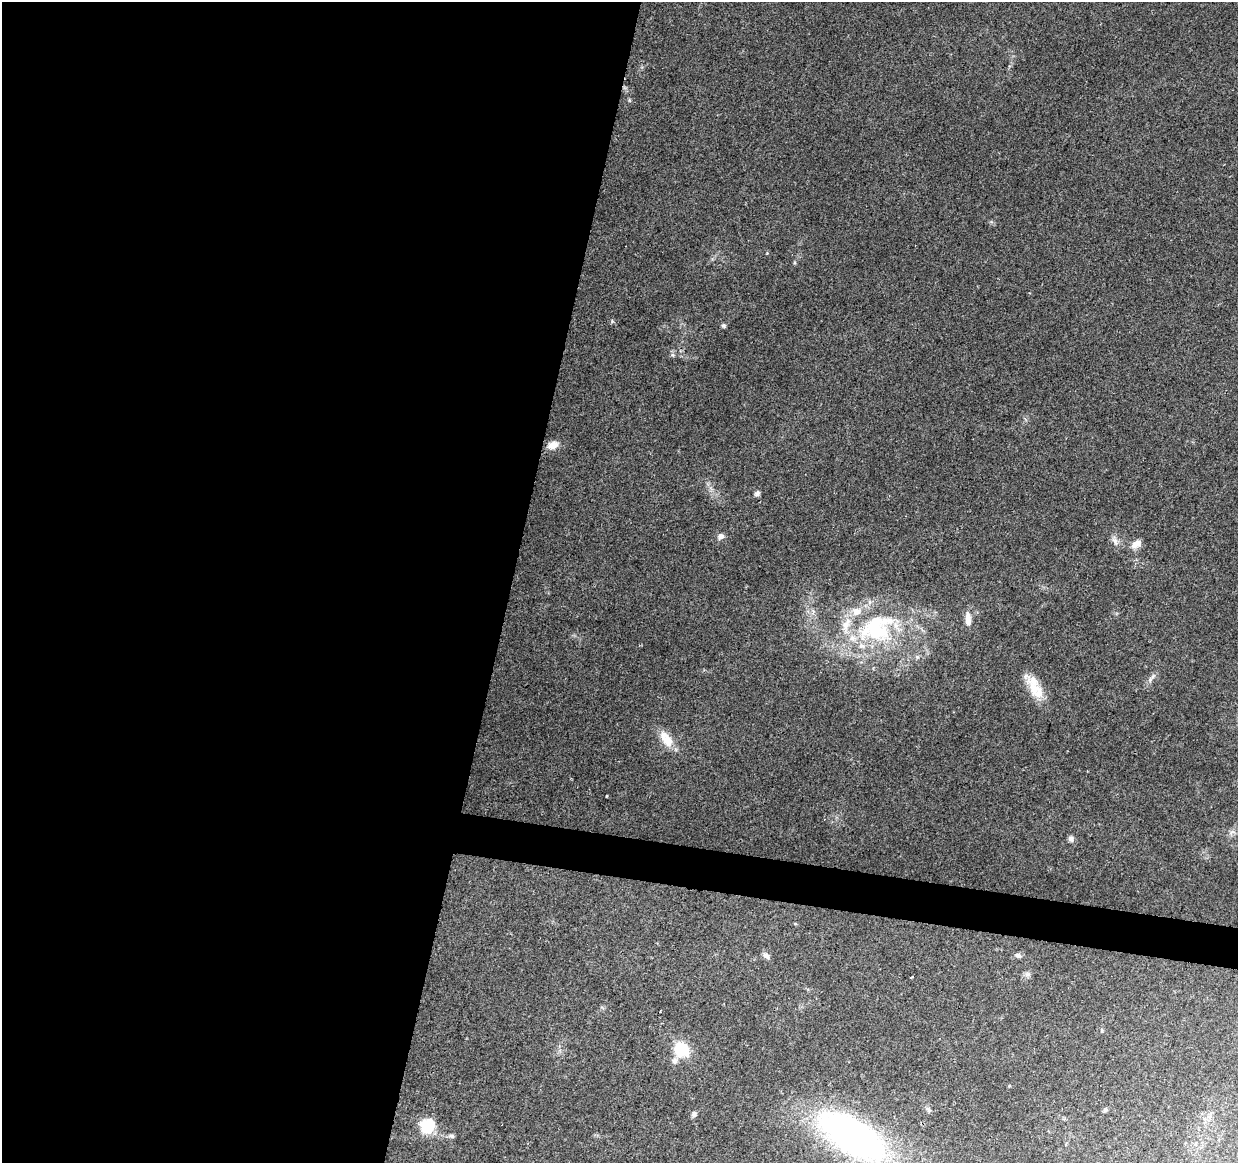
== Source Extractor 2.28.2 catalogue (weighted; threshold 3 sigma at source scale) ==
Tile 5 of 4 x 4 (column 1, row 2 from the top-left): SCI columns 1-1236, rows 2547-3707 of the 4952 x 5152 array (HDU 1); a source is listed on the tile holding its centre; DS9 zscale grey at full resolution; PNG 1240 x 1165 px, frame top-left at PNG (2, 2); no overlay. Shown black and unused: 44% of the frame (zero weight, under 2 of 3 exposures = <1% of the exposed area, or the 3 px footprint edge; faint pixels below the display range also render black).
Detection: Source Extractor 2.28.2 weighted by HDU 2 'WHT'; one run over the whole footprint, this tile lists its part. Background 0.153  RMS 0.0099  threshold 0.0447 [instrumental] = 3 sigma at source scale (4.5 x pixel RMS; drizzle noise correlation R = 1.50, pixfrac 1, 0.0396/0.0396 arcsec/px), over >= 5 px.
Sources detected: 30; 2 inside a brighter object's white glare — not listed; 2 inside a brighter listed object's ellipse — not listed separately; the other 26 listed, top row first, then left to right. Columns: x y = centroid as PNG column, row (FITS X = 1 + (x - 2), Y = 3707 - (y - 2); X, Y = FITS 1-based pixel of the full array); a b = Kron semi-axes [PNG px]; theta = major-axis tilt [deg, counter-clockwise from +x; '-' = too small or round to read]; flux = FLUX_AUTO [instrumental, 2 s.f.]
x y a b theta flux
723 326 6 5 - 1.8
673 355 6 4 -71 1.6
553 445 13 9 16 8.6
757 494 7 6 - 2.5
720 536 8 7 - 4.1
1115 541 13 6 -66 4.6
1136 544 16 8 32 6.4
968 619 19 7 -88 7.7
876 631 62 37 22 140
1150 680 9 6 71 3.3
1034 686 32 14 -77 22
666 739 24 12 -55 15
607 796 3 2 - 1
1232 832 9 4 31 2.8
1071 839 8 6 -79 3
795 924 5 3 - 0.98
766 956 10 6 -49 4
1018 956 8 6 -22 3.1
911 977 4 2 - 1
681 1050 7 6 - 150
675 1061 8 7 - 4.6
1105 1110 6 5 - 1.7
694 1114 8 6 59 2.7
428 1123 23 12 -11 20
452 1136 7 5 -16 2.3
853 1137 53 24 -32 480
Isophote crosses this tile's border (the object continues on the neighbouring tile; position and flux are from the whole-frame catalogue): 1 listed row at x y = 853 1137
Unlisted compact peaks at least as high as the median listed source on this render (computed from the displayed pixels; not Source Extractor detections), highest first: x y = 612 321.